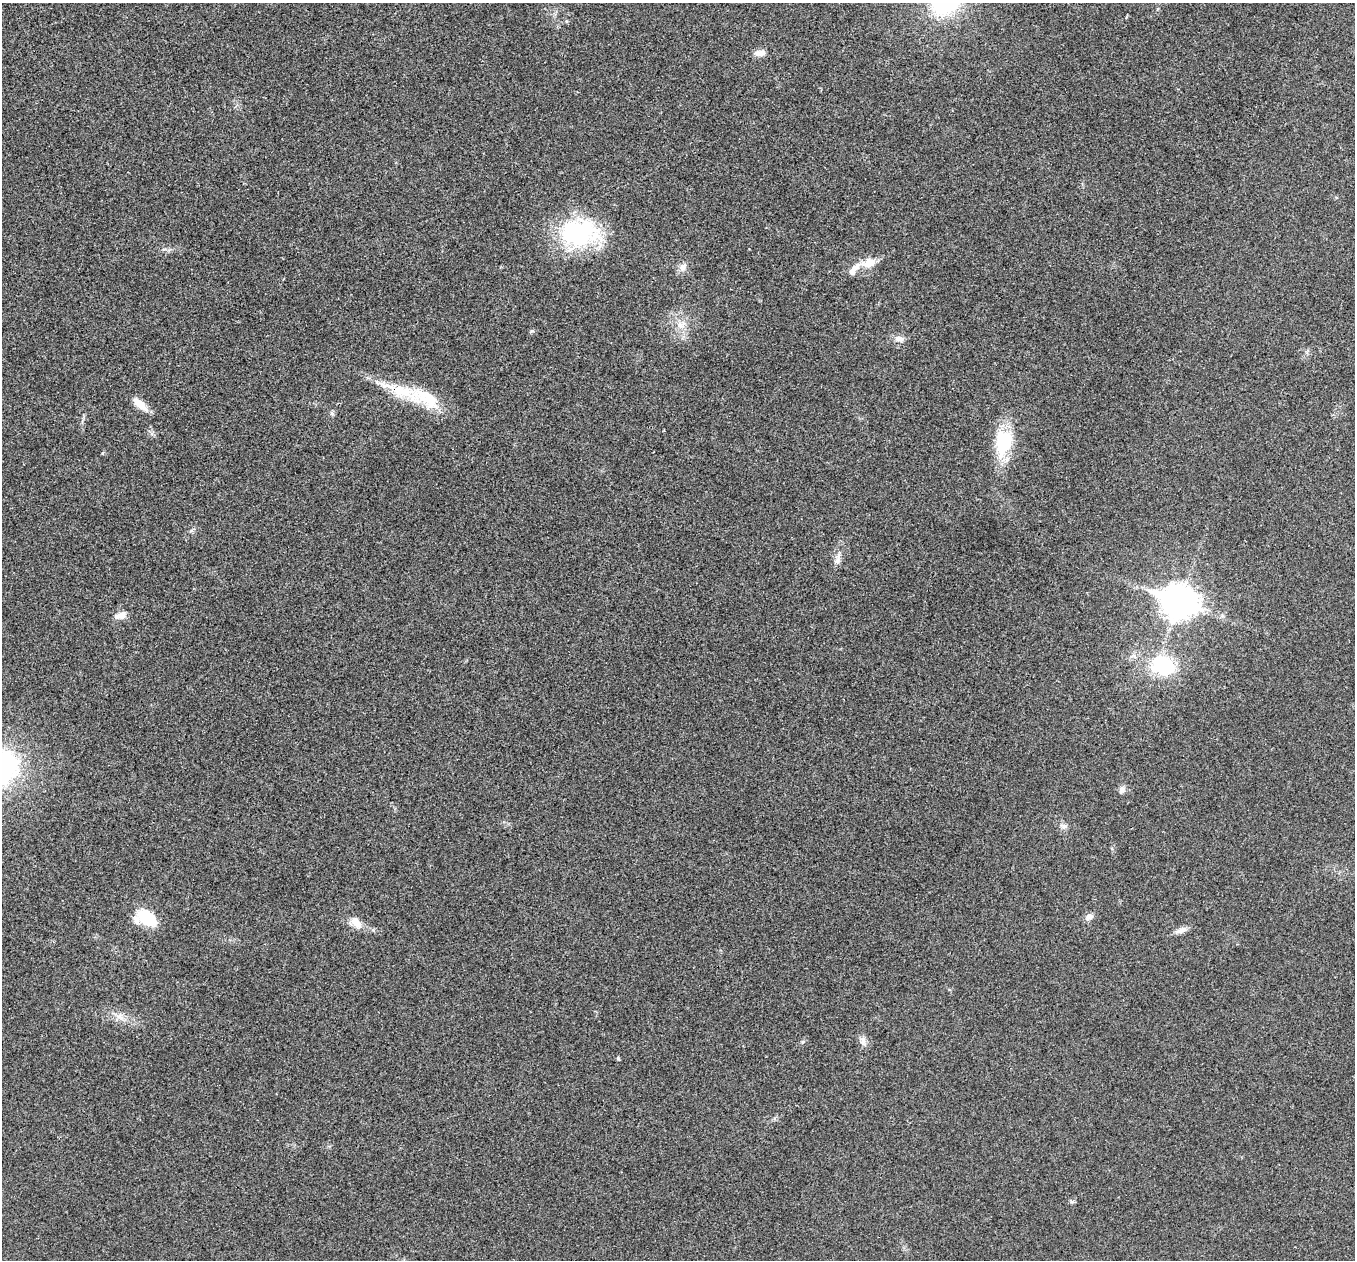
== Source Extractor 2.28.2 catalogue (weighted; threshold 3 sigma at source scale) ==
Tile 10 of 4 x 4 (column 2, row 3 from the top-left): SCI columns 1355-2707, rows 1395-2652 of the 5418 x 5433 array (HDU 1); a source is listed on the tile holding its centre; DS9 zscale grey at full resolution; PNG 1357 x 1262 px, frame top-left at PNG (2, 3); no overlay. Shown black and unused: <1% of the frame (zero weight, under 3 of 4 exposures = <1% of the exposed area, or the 3 px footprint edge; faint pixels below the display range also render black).
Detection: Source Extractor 2.28.2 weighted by HDU 2 'WHT'; one run over the whole footprint, this tile lists its part. Background 0.0213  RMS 0.0052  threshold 0.0233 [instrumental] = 3 sigma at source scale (4.5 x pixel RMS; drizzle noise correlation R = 1.50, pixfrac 1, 0.05/0.05 arcsec/px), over >= 5 px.
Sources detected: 27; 3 inside a brighter listed object's ellipse — not listed separately; the other 24 listed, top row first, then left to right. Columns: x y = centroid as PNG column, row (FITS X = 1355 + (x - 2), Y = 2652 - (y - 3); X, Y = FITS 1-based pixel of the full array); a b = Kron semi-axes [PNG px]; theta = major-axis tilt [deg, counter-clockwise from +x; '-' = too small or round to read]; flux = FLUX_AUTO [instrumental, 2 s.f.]
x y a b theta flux
760 53 14 7 10 3.1
578 232 45 30 1 60
868 263 21 11 15 7.3
683 267 12 7 59 2.7
681 325 13 11 32 5.1
532 331 5 5 - 0.75
898 339 12 8 0 2.8
402 391 44 18 -17 23
140 404 22 9 -41 5.9
1004 442 35 21 76 25
191 531 7 4 36 0.92
837 559 19 7 72 3.2
1179 602 13 10 -20 860
120 615 16 8 15 3.8
1163 665 24 18 -20 32
1122 789 9 7 64 2.2
1063 826 9 7 -43 1.9
1089 917 11 7 31 2.4
146 918 17 12 -21 25
356 922 18 10 -52 5.5
1181 930 17 7 19 3
120 1017 9 4 -37 2
863 1041 13 7 -88 2.7
618 1058 5 4 - 0.75
Overlapping masked pixels (flux is a lower limit): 1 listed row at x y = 402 391
Unlisted compact peaks at least as high as the median listed source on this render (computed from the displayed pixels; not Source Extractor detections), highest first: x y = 802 1042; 1072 1202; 102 453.